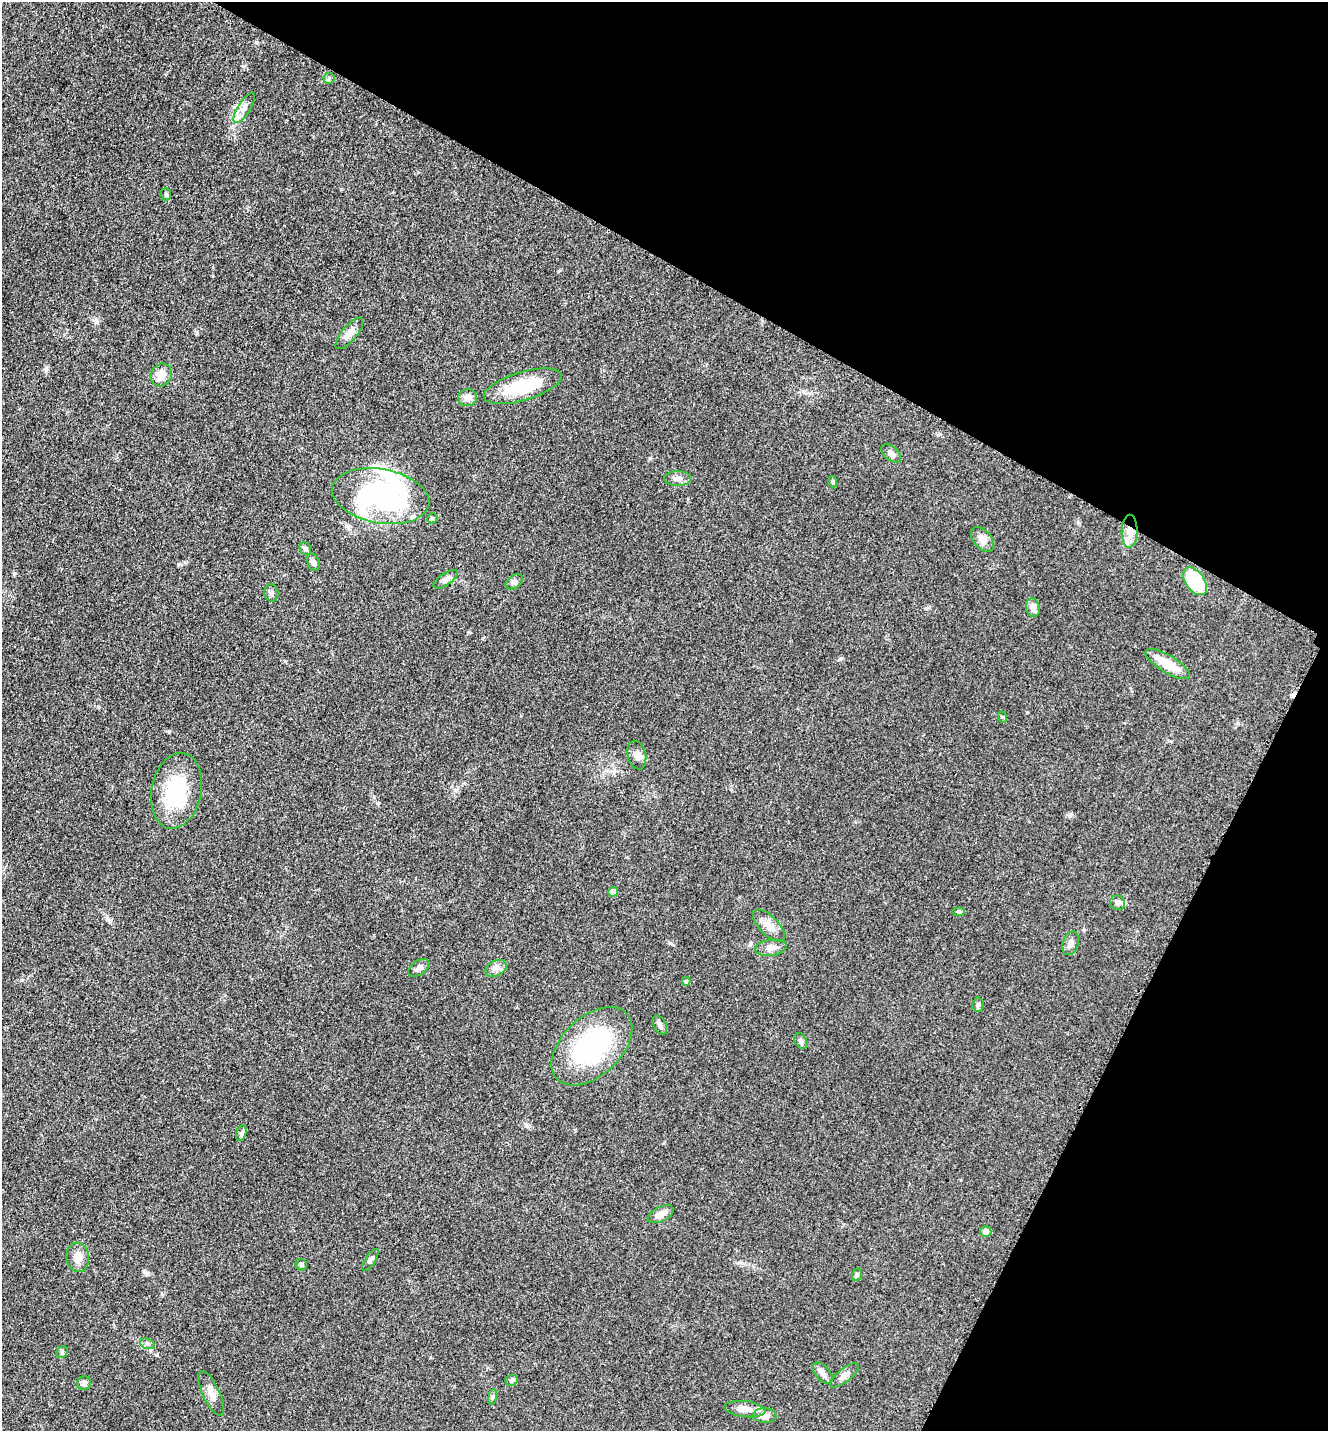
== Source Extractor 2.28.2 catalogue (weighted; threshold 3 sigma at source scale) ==
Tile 8 of 4 x 4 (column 4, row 2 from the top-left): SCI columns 4274-5599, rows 2900-4328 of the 5806 x 5775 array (HDU 1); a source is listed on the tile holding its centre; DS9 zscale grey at full resolution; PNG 1330 x 1433 px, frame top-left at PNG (2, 2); each listed source drawn as its Kron ellipse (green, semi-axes under 4 px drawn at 4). Shown black and unused: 27% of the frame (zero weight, under 3 of 5 exposures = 4% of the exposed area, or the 3 px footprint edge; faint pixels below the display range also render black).
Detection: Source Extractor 2.28.2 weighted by HDU 2 'WHT'; one run over the whole footprint, this tile lists its part. Background 0.0636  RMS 0.006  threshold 0.027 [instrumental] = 3 sigma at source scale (4.5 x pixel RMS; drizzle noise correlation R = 1.50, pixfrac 1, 0.05/0.05 arcsec/px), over >= 5 px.
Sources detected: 60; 1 inside a brighter object's white glare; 1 cosmic-ray / hot-pixel residue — neither listed nor drawn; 3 inside a brighter listed object's ellipse — not listed separately; the other 55 listed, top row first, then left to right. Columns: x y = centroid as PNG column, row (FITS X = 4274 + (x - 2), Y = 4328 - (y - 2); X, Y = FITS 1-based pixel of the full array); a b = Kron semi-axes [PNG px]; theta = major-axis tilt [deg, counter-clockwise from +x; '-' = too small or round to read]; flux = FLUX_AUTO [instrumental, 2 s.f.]
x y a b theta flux
329 78 5 5 - 1.2
244 108 17 6 58 4.1
166 194 6 5 - 1.1
349 333 19 7 50 5.6
161 375 12 10 61 6.1
523 386 40 14 16 31
468 398 9 8 - 4.3
891 454 12 6 -41 2.4
678 478 14 7 0 3.2
833 482 5 3 - 0.71
381 496 49 27 -10 120
432 518 5 4 - 0.95
1130 531 16 8 89 7.1
983 539 14 9 -50 4
305 549 7 5 -55 1.4
313 562 9 6 -71 2.2
446 579 14 6 33 2.4
1195 581 16 9 -54 31
514 582 10 6 39 1.9
271 593 9 7 -77 1.8
1033 607 9 7 -80 3.6
1168 664 25 9 -31 12
1002 717 6 3 -71 0.62
637 755 14 9 -77 3.4
176 791 38 25 78 39
613 892 5 4 - 5.5
1118 903 8 7 - 1.8
959 912 6 4 0 0.78
769 926 20 9 -45 6.2
1071 943 12 8 73 3.2
771 948 16 8 7 3.9
419 968 12 7 34 2.3
496 968 11 7 27 2.9
686 981 4 4 - 0.88
978 1005 7 5 87 1.3
660 1025 10 6 -61 1.9
801 1041 8 6 -61 1.5
592 1046 48 29 43 78
241 1133 8 5 74 1.4
661 1214 14 7 26 4.4
986 1232 5 5 - 3.5
78 1257 14 11 -83 5.7
370 1260 13 5 57 1.8
301 1265 6 5 - 1.2
857 1275 6 5 - 0.98
147 1344 8 5 -19 1.5
62 1352 6 5 - 1.1
823 1373 12 7 -47 2.9
844 1375 17 6 38 3.2
512 1380 6 5 - 1.3
84 1383 7 6 - 2.1
211 1394 24 8 -65 5.6
493 1397 8 4 81 1.1
745 1409 20 8 -7 5.2
765 1415 11 7 -4 4.4
Overlapping masked pixels (flux is a lower limit): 1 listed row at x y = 1130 531
Unlisted compact peaks at least as high as the median listed source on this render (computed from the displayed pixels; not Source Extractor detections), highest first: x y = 197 332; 46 369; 1070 815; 670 943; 22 980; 841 658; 650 458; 145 1272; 108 919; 169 731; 179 564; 469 632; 1027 712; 455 791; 14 574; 285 661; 558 271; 526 1126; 928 607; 96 321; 664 1143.